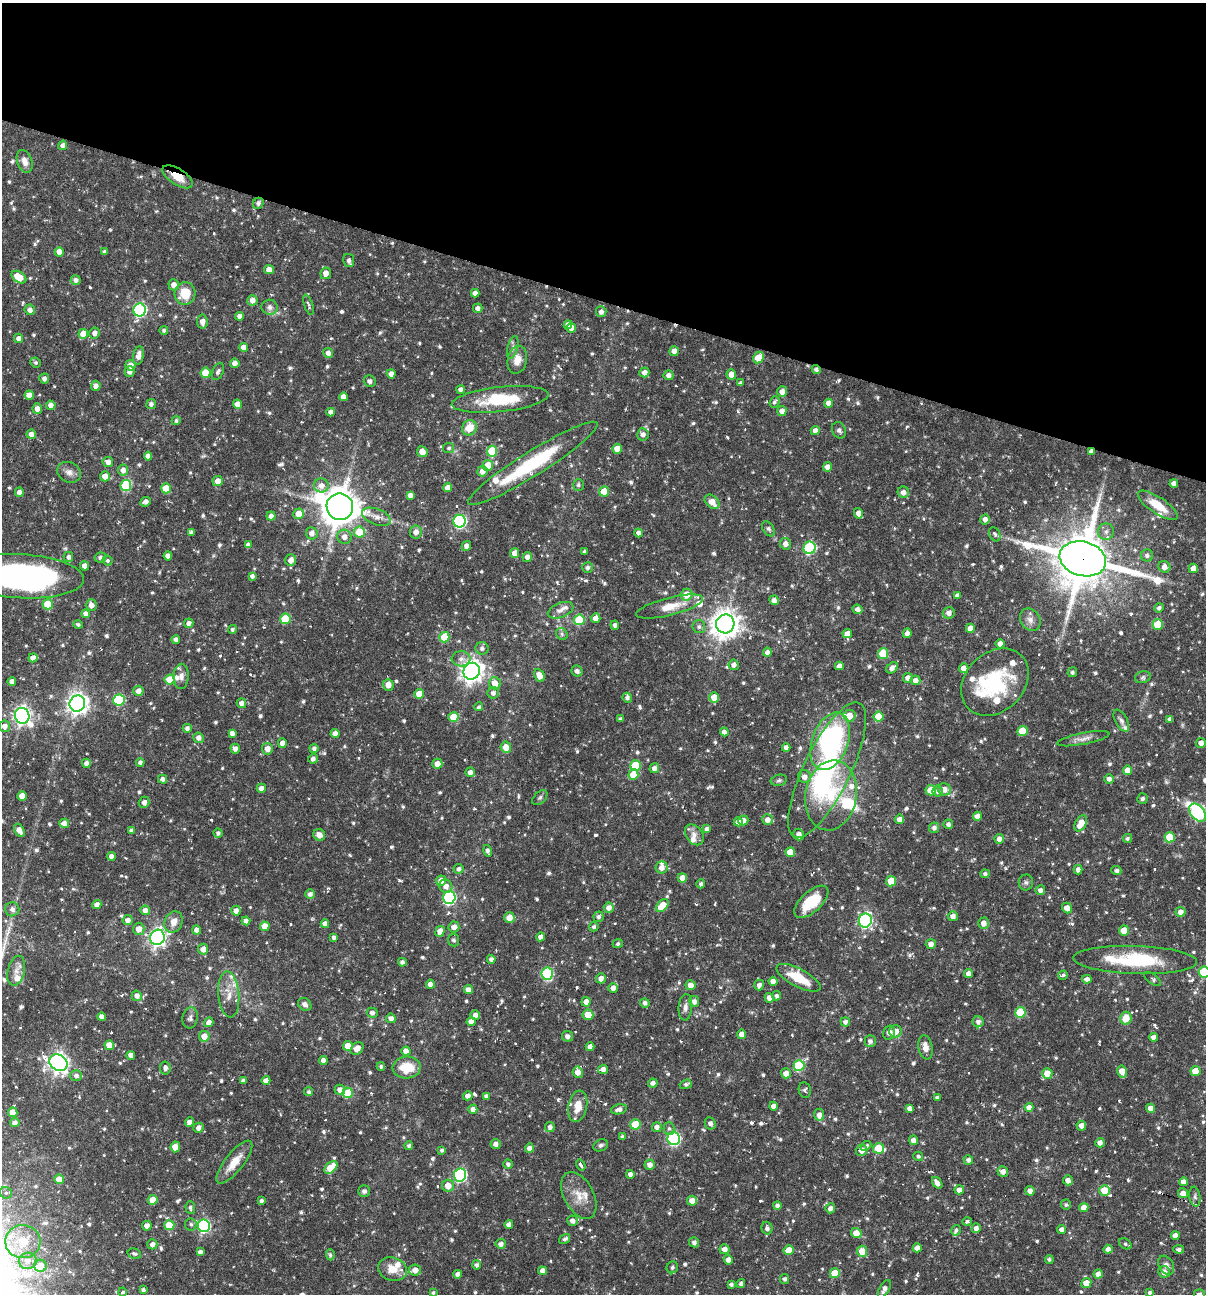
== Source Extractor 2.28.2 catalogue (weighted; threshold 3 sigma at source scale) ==
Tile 2 of 4 x 4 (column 2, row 1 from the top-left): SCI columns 1453-2656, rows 3877-5168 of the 5187 x 5168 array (HDU 1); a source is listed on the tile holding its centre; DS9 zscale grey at full resolution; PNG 1208 x 1296 px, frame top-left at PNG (2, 3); each listed source drawn as its Kron ellipse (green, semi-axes under 4 px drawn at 4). Shown black and unused: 23% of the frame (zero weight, under 3 of 6 exposures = <1% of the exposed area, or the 3 px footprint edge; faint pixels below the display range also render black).
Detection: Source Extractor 2.28.2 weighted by HDU 2 'WHT'; one run over the whole footprint, this tile lists its part. Background 0.00458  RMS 0.0047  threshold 0.0193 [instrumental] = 3 sigma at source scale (4.09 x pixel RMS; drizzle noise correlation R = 1.36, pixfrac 0.8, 0.05/0.05 arcsec/px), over >= 5 px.
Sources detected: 930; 2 inside a brighter object's white glare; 8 cosmic-ray / hot-pixel residue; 1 long thin detection or spike segment (spike, bleed or trail) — neither listed nor drawn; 29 inside a brighter listed object's ellipse — not listed separately; of the other 890, all 500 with FLUX_AUTO >= 0.934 (the completeness limit of this list) listed and drawn (390 fainter detections not listed), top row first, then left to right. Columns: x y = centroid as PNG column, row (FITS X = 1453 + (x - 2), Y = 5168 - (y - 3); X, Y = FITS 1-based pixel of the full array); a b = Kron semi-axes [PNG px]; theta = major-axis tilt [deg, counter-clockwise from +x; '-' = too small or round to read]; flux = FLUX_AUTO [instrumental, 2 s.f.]
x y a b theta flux
63 145 5 4 - 1.8
25 161 12 7 -70 3.2
178 177 17 8 -32 7.1
258 203 6 5 - 1.5
105 251 3 3 - 1
59 252 4 4 - 4.1
349 260 7 5 -78 1.7
269 270 5 4 - 3.3
326 273 6 5 - 3.4
19 277 8 5 -34 7.2
76 280 5 4 - 1.9
174 285 5 5 - 2.8
185 293 11 10 - 9.4
475 293 4 4 - 2.4
252 300 5 5 - 2.6
308 305 11 4 -71 0.99
270 307 8 7 - 1.9
478 308 5 4 - 2
30 310 5 5 - 2.1
140 310 6 6 - 63
601 312 5 5 - 2.1
240 316 4 4 - 2
202 322 7 5 -83 2.5
568 325 4 4 - 2
571 328 5 5 - 2.5
164 330 4 4 - 1
95 333 5 5 - 2.1
83 334 5 5 - 6.1
18 338 5 4 - 2.1
244 347 4 4 - 3
513 347 12 5 75 1.6
674 351 5 4 - 3.3
328 353 5 4 - 2.2
138 355 9 5 80 3.6
759 358 6 5 - 10
517 360 14 9 78 4.9
36 362 5 5 - 0.95
235 363 5 5 - 2.6
130 365 5 5 - 2.6
816 369 4 4 - 1.4
130 372 5 5 - 2.3
218 372 9 5 65 1
644 372 5 5 - 2.5
206 373 5 5 - 11
391 374 4 4 - 2.6
731 374 5 5 - 3.3
669 375 5 5 - 2.1
44 378 5 5 - 1.8
370 381 6 5 - 1.7
741 383 4 3 - 0.97
96 386 5 5 - 2.1
460 389 4 4 - 1.7
782 392 5 5 - 3.6
29 395 4 4 - 3.3
343 397 4 4 - 2.5
500 399 48 12 6 22
774 402 6 5 - 1.2
828 403 4 4 - 2.7
151 404 5 5 - 1.4
237 404 4 4 - 3.5
51 405 5 4 - 2.4
37 409 5 5 - 2.8
782 411 5 4 - 2.8
331 412 4 4 - 2.4
176 421 4 4 - 0.96
469 428 8 7 - 7.2
815 430 5 4 - 2.4
839 430 8 6 -63 1.4
31 434 5 4 - 2.6
643 434 6 6 - 1.9
449 448 5 5 - 0.95
617 449 5 5 - 5.6
492 451 5 5 - 17
1091 451 4 3 - 1.4
422 452 6 5 - 3.7
148 456 4 4 - 2.6
108 462 5 5 - 2.9
533 463 76 12 32 42
488 465 5 5 - 7.1
828 467 4 4 - 2.9
123 470 6 5 - 2.7
482 471 5 5 - 2.9
69 472 12 10 -25 2.8
105 476 5 5 - 3.5
218 481 5 5 - 3.3
1174 483 4 4 - 2.3
126 485 5 5 - 27
578 485 6 5 - 0.98
321 486 7 7 - 3.1
166 488 5 5 - 7.9
448 488 4 4 - 2.8
604 491 5 5 - 6.7
19 492 4 4 - 2.1
903 492 6 5 - 2.5
410 495 4 4 - 2
146 502 5 4 - 2.1
712 502 8 6 -43 4.4
1158 505 23 8 -34 10
340 507 13 13 - 990
858 513 5 4 - 2.4
299 514 5 5 - 6.5
271 516 4 4 - 2.4
376 517 15 8 -21 3.4
985 519 5 5 - 2.3
460 521 6 6 - 63
768 529 8 5 -55 1.3
191 532 4 4 - 1.4
359 532 5 5 - 11
416 532 6 6 - 3
1106 532 8 8 - 2.2
312 533 6 6 - 2.6
638 533 4 4 - 1.8
995 534 7 5 -63 0.98
344 537 7 7 - 2.7
785 544 6 5 - 2.7
248 545 4 4 - 2
466 546 5 4 - 2.6
810 548 6 6 - 46
584 552 3 3 - 1
515 553 5 4 - 3.8
1147 555 6 6 - 1.3
168 556 4 4 - 2.7
68 557 5 5 - 1.6
527 557 5 4 - 2.3
100 558 6 5 - 1.5
1083 559 23 17 -15 2600
107 560 5 4 - 0.97
291 560 6 5 - 2.6
84 566 5 4 - 2.3
1164 567 6 5 - 2.7
587 568 5 5 - 1.5
1193 568 5 4 - 3.3
21 576 62 22 -3 130
252 576 4 4 - 1.5
687 595 6 5 - 7.2
957 596 4 4 - 2.1
774 600 5 4 - 2
48 604 5 5 - 13
91 605 6 5 - 3
670 607 34 9 14 8.5
1159 608 5 4 - 1.4
857 609 5 4 - 1.8
561 610 13 7 21 2.5
949 613 6 5 - 2.3
86 614 4 4 - 2.2
595 618 5 5 - 2.6
285 619 5 5 - 18
579 620 5 5 - 21
1030 620 12 9 -55 2.9
189 623 5 4 - 2.1
78 624 5 4 - 0.93
725 624 9 9 - 520
615 625 4 4 - 1.4
1158 625 5 5 - 13
699 627 6 6 - 1.2
970 628 4 4 - 4.2
232 629 4 4 - 0.96
847 633 5 4 - 3
907 633 5 4 - 2.2
562 634 6 5 - 0.97
444 637 5 5 - 12
176 640 4 4 - 2.1
1000 644 4 4 - 3
482 648 6 6 - 1.5
767 652 4 4 - 2
883 654 5 5 - 17
33 658 5 4 - 2.8
461 659 9 7 -2 2.2
734 665 5 5 - 2.1
839 666 4 4 - 2.5
892 668 6 5 - 2.4
964 668 5 4 - 3.9
472 671 9 8 - 310
577 671 6 5 - 1.8
1072 672 5 4 - 1
539 675 7 5 -62 4.4
181 676 12 7 89 2.3
1143 677 8 6 16 1.1
908 678 5 5 - 2.5
170 680 5 5 - 8.7
915 680 5 5 - 2.3
12 681 4 4 - 2.5
995 682 38 29 45 36
495 683 6 6 - 4.8
388 685 6 5 - 3.7
138 691 5 5 - 2.6
493 693 5 5 - 1.6
419 694 5 4 - 6.9
714 697 5 5 - 5.8
627 698 5 4 - 1.4
119 700 6 5 - 31
77 703 8 8 - 270
241 703 5 4 - 2.3
479 707 4 4 - 0.98
22 716 8 7 - 180
849 716 6 5 - 6.1
453 717 5 5 - 8.4
878 717 5 5 - 11
620 719 3 3 - 0.96
1170 719 4 4 - 1.6
1121 721 12 6 -62 1.8
4 726 5 5 - 2.8
187 728 4 4 - 1.6
1022 731 5 5 - 12
724 732 4 4 - 2.2
232 733 4 4 - 2.2
335 733 4 4 - 2.6
199 738 5 5 - 2.2
1083 739 26 6 11 3.1
830 741 30 18 70 78
282 743 5 4 - 2.9
1201 743 5 5 - 2.4
506 747 5 5 - 4.2
314 748 4 4 - 1.5
786 748 4 4 - 2.2
235 749 5 4 - 2.2
267 749 5 5 - 3.4
313 759 5 4 - 1.7
140 762 4 4 - 1.3
86 763 4 4 - 1.9
437 764 5 5 - 3.5
635 766 5 5 - 17
654 768 5 5 - 2.6
827 770 74 23 64 66
1128 770 4 4 - 4.2
470 772 5 4 - 2.2
633 775 5 5 - 9.1
804 777 6 6 - 2.6
163 779 4 4 - 2.1
1109 779 5 5 - 1.8
779 780 8 5 11 0.96
261 788 5 4 - 2.4
944 789 6 6 - 3.1
931 790 5 5 - 10
938 791 5 5 - 1.5
831 795 35 25 80 26
22 796 4 4 - 5.2
540 798 9 5 45 1
1143 798 5 5 - 1.4
144 802 5 5 - 1.9
1198 813 10 6 -51 59
977 816 4 4 - 3.3
899 819 4 4 - 2.5
743 820 5 4 - 2.5
767 820 5 5 - 2.8
738 822 4 4 - 2.7
64 823 5 4 - 2.6
1081 823 9 5 59 7.1
948 824 5 4 - 1.6
934 828 5 5 - 1.6
707 829 4 4 - 2.9
19 830 7 4 -59 3.2
131 830 4 4 - 1.1
218 833 4 4 - 1.3
799 834 6 5 - 2.7
319 835 6 5 - 3
694 835 11 8 -53 2.8
1170 837 5 5 - 12
1127 838 5 4 - 1
999 839 5 4 - 2.3
488 851 6 4 -76 1.4
790 852 5 5 - 5.2
111 856 4 4 - 2.2
662 868 6 6 - 2.7
459 869 5 5 - 1.4
1078 870 4 4 - 2.1
1116 871 5 4 - 1.4
985 874 4 4 - 1.3
682 878 4 4 - 3.8
441 881 5 5 - 3.5
891 881 5 5 - 9.1
1026 882 8 7 - 1.2
701 884 4 4 - 1.3
446 886 7 6 - 2.7
1040 890 5 4 - 1.9
310 894 5 4 - 1.7
449 897 6 6 - 51
811 902 21 10 43 13
97 905 4 4 - 2.3
662 906 7 5 47 9.1
609 908 5 5 - 2.8
1067 908 5 5 - 3
12 909 7 7 - 1.6
145 910 5 4 - 2.5
236 911 5 4 - 2.6
1181 912 5 5 - 2.5
953 916 5 5 - 2.4
599 917 5 5 - 1.2
509 918 5 5 - 4.6
128 920 5 5 - 2.5
865 920 7 6 - 76
246 921 4 4 - 2.1
174 922 11 9 65 3.9
983 923 5 5 - 3
325 924 4 4 - 2.3
265 926 5 4 - 5.5
454 927 5 5 - 2.5
594 927 5 4 - 1.2
139 929 6 5 - 3.4
197 930 4 4 - 2.3
1124 930 5 5 - 7.1
440 931 5 4 - 4.2
157 937 8 7 - 160
334 937 4 4 - 1.4
541 937 4 4 - 2.4
453 940 6 5 - 1.2
618 944 5 4 - 1
931 944 5 5 - 2.5
203 949 5 5 - 2.9
491 959 4 4 - 1.6
1135 960 62 14 -2 33
402 962 4 4 - 1.6
16 971 15 8 76 3.3
1204 972 5 5 - 25
968 973 4 4 - 2.6
547 974 6 6 - 43
1063 975 5 3 - 1.3
601 978 5 5 - 2.5
798 978 24 9 -28 13
1087 979 5 4 - 2
1153 979 10 5 -38 1
773 981 4 4 - 2.4
430 984 4 4 - 2.4
690 985 5 5 - 3.6
759 985 5 4 - 1.8
613 988 5 4 - 2.4
468 990 4 4 - 2.8
229 994 23 10 -85 6.2
137 996 5 5 - 2.3
777 996 4 4 - 1.4
769 998 5 4 - 2.3
694 1001 5 5 - 2.2
586 1002 5 4 - 2.6
645 1003 5 4 - 1.5
305 1004 7 6 - 1.7
685 1007 13 7 84 2.1
1020 1012 5 5 - 17
372 1013 5 5 - 1.6
475 1015 5 4 - 2.3
588 1015 5 5 - 5.3
102 1017 4 4 - 2.1
190 1018 10 7 79 1.7
391 1018 5 4 - 2.3
1126 1018 6 5 - 6.2
471 1021 5 4 - 2.5
209 1022 5 4 - 2.2
845 1022 4 4 - 1.6
978 1022 5 5 - 2
895 1031 6 6 - 3.8
889 1033 7 6 - 2.9
742 1034 4 4 - 4.3
204 1036 5 5 - 3.9
567 1036 5 5 - 1.8
1153 1037 4 4 - 2.2
870 1041 6 5 - 1.8
109 1045 5 4 - 6
348 1046 5 4 - 5.1
590 1047 4 4 - 2.7
925 1047 12 7 -80 3.7
357 1048 7 5 42 3.5
406 1051 4 4 - 2.7
131 1055 4 4 - 2.7
323 1060 4 4 - 2.3
58 1063 9 8 - 220
381 1066 4 4 - 0.98
799 1066 5 5 - 28
407 1067 14 11 4 11
165 1068 6 5 - 1.7
603 1069 5 4 - 2.3
1122 1071 6 4 -77 5
1195 1071 5 5 - 7.8
578 1072 5 5 - 3.6
786 1073 5 5 - 3
1047 1073 5 5 - 5.3
76 1076 6 5 - 1.8
243 1080 4 3 - 1.3
266 1080 4 4 - 2.8
653 1083 5 4 - 2.2
686 1084 6 4 19 1.1
340 1090 5 5 - 2.7
805 1090 8 6 -78 0.99
309 1092 4 4 - 1
348 1093 5 5 - 14
468 1096 5 4 - 2.4
486 1096 4 4 - 1.2
937 1098 4 3 - 1.3
578 1106 16 9 79 6.3
774 1106 4 4 - 2.3
1029 1107 4 4 - 3
909 1108 4 4 - 2.1
1150 1108 4 4 - 3.9
473 1109 4 4 - 2.3
619 1109 8 5 13 2.1
13 1112 5 4 - 5.7
819 1115 6 5 - 2.5
189 1122 5 4 - 2.5
15 1123 4 4 - 2
710 1123 6 5 - 1.8
635 1124 5 5 - 12
1081 1126 5 5 - 2.2
550 1127 5 5 - 1.7
657 1127 5 5 - 2
198 1128 5 5 - 2.3
669 1128 6 5 - 1.1
622 1137 4 3 - 1.2
674 1139 6 6 - 58
913 1140 5 4 - 2.4
1100 1143 4 4 - 2.3
496 1144 5 5 - 2.1
601 1145 8 5 27 1.2
409 1146 4 4 - 1.1
866 1146 5 4 - 1.1
175 1147 5 4 - 6.2
529 1148 5 4 - 2.2
878 1148 6 5 - 15
442 1150 4 4 - 1
861 1150 6 5 - 2.7
918 1156 5 4 - 1.1
968 1160 5 4 - 1.4
234 1162 26 9 52 8.2
508 1164 4 4 - 1.5
581 1165 6 3 -56 1.6
650 1165 5 5 - 2.6
331 1167 7 5 42 10
1003 1171 5 5 - 2.3
630 1174 4 4 - 1.7
460 1175 6 6 - 69
59 1179 5 4 - 6.2
1068 1180 5 4 - 2.8
1183 1182 4 4 - 2.4
937 1183 6 4 -55 2.5
448 1186 6 6 - 4.5
959 1190 5 4 - 3
1105 1190 5 5 - 7.5
364 1191 6 5 - 1.4
1030 1191 5 4 - 2.4
6 1193 6 5 - 1.3
1183 1193 5 5 - 2.8
579 1195 25 14 -62 7.3
1195 1197 10 5 -82 1.2
153 1200 5 5 - 6.6
262 1200 4 4 - 1
692 1201 5 5 - 3.5
777 1205 4 4 - 1.5
1066 1205 5 5 - 1.1
1084 1207 4 4 - 3.3
190 1208 6 4 -85 1
830 1208 5 5 - 2
572 1221 5 5 - 2.2
967 1221 5 4 - 1.4
191 1224 6 6 - 1.1
509 1224 4 4 - 2.3
169 1225 5 5 - 10
147 1226 5 5 - 2.4
204 1226 6 6 - 65
767 1228 6 5 - 1.6
976 1228 5 4 - 2.2
956 1230 5 4 - 0.95
1062 1230 4 4 - 1.9
856 1233 5 5 - 5
1175 1236 4 4 - 2.5
565 1239 6 4 33 1.2
23 1242 18 16 -2 10
694 1242 5 5 - 1.7
152 1244 5 5 - 2.4
501 1244 5 5 - 2
1125 1244 7 5 -36 1.1
917 1248 4 4 - 3.2
725 1249 5 5 - 2.5
1108 1249 4 4 - 2.1
1179 1249 5 4 - 1.3
789 1250 5 5 - 7.4
862 1251 5 5 - 6
200 1252 4 4 - 1.7
134 1254 7 5 -15 1.1
330 1255 5 4 - 1.1
1049 1259 4 4 - 1.1
728 1260 5 4 - 2.5
28 1261 9 8 - 2.8
477 1265 5 4 - 1.4
1166 1265 10 7 -59 1.9
40 1266 6 6 - 4.6
672 1267 6 5 - 1.2
392 1269 15 11 -17 6.1
415 1270 6 5 - 3.2
542 1271 4 4 - 2.4
1164 1272 6 6 - 2.2
835 1273 5 5 - 10
458 1274 4 4 - 2.2
1098 1274 4 4 - 2.5
785 1279 5 4 - 1.4
1086 1283 5 5 - 5.1
731 1284 4 4 - 1.2
741 1284 4 3 - 1.4
884 1289 10 5 60 2.3
143 1290 4 3 - 1.1
122 1292 4 4 - 1.1
1150 1292 4 4 - 1.1
433 1293 4 3 - 0.94
1200 1294 5 5 - 1.6
Overlapping masked pixels (flux is a lower limit): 4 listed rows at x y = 178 177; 816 369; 1091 451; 1083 559
Isophote crosses this tile's border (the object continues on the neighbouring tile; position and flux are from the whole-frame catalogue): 4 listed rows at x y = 21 576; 1198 813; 1204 972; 1200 1294